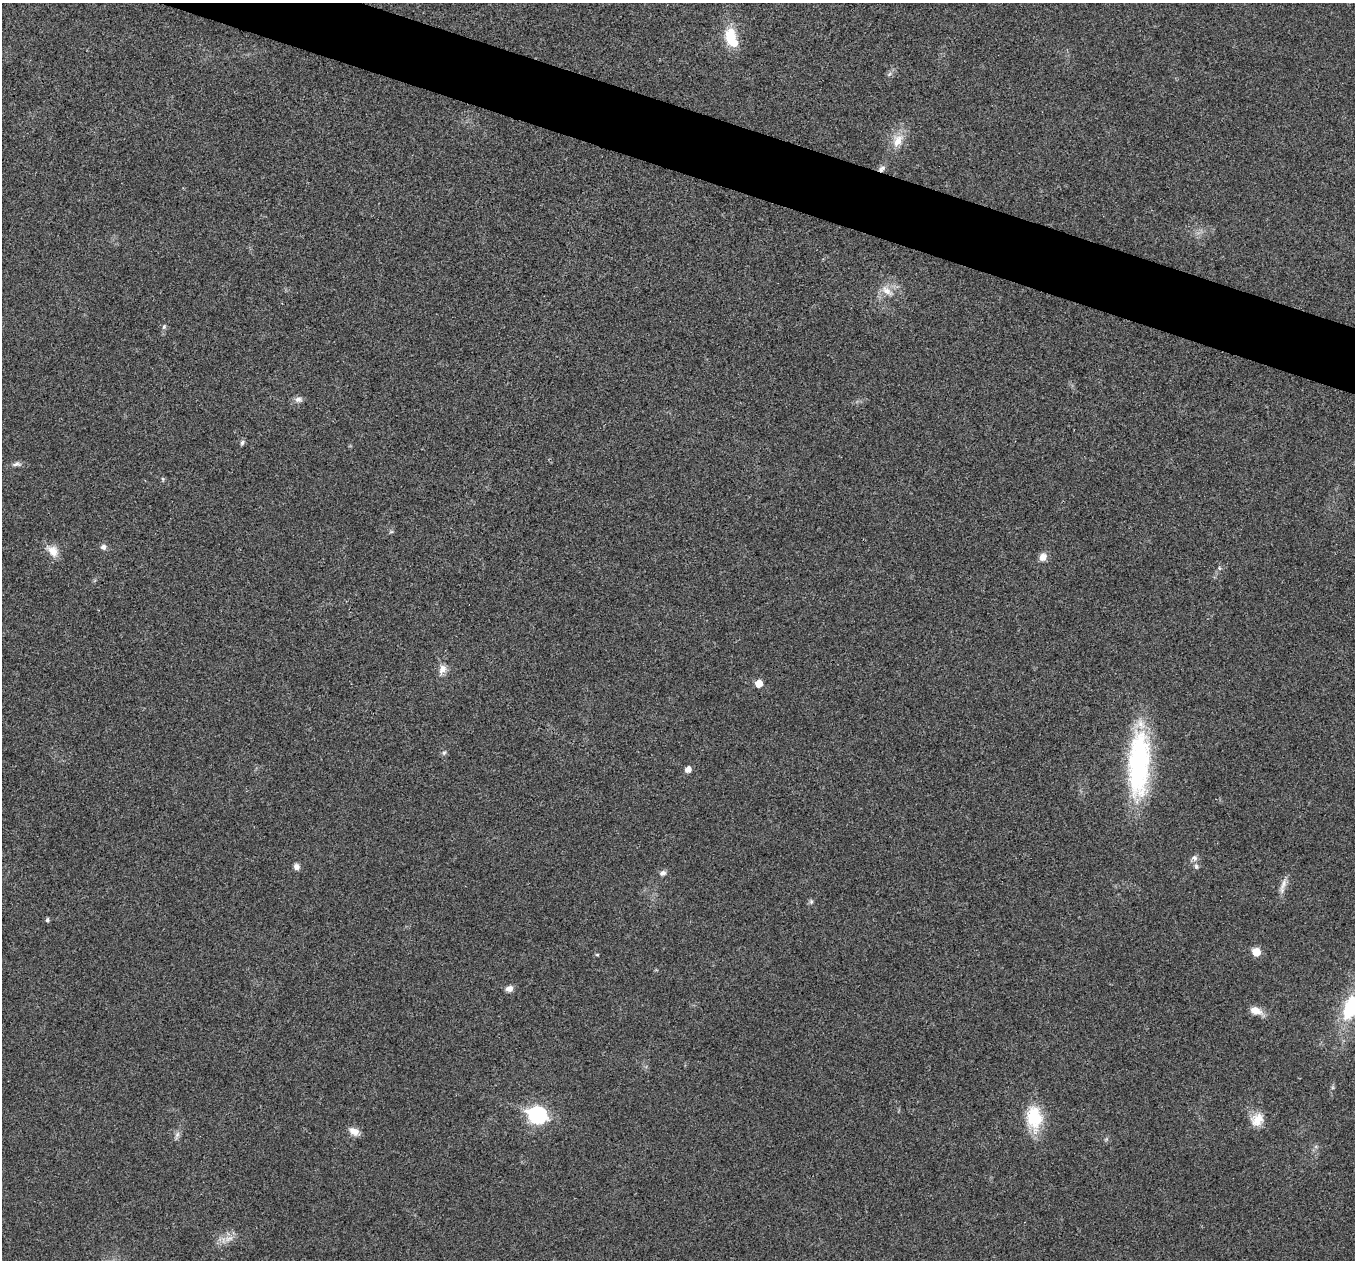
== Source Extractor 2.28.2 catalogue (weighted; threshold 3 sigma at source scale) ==
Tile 11 of 4 x 4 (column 3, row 3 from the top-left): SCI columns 2708-4060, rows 1395-2652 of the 5418 x 5433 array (HDU 1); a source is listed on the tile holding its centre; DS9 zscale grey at full resolution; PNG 1357 x 1262 px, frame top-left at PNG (2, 3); no overlay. Shown black and unused: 4% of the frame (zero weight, under 3 of 4 exposures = <1% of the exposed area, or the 3 px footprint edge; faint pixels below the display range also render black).
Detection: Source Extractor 2.28.2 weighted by HDU 2 'WHT'; one run over the whole footprint, this tile lists its part. Background 0.0213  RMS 0.0052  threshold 0.0233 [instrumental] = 3 sigma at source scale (4.5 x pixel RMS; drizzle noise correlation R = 1.50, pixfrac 1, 0.05/0.05 arcsec/px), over >= 5 px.
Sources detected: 37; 1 too faint to see at this stretch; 1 inside a brighter object's white glare — not listed; the other 35 listed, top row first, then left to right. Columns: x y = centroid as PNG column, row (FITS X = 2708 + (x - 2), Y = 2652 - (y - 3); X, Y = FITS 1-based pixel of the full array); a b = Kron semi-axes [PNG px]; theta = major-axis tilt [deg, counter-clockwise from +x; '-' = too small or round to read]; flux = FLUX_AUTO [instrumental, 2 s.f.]
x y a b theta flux
731 38 26 14 -71 14
898 141 20 11 64 7
882 169 10 6 34 1.8
887 291 16 9 -40 4.4
164 327 6 5 - 0.88
298 399 10 7 5 2
242 443 7 5 60 1.2
16 464 11 6 5 1.7
163 479 6 3 -71 0.59
103 547 8 7 - 1.7
53 551 16 12 -52 5.5
1043 557 9 8 - 3.5
1219 568 6 3 -71 0.62
442 669 13 9 65 3.7
759 683 6 5 - 6.5
444 753 6 5 - 0.91
1139 764 75 23 87 76
688 769 5 5 - 3.6
1194 858 8 7 - 1.7
1196 866 8 5 -75 1.3
296 867 7 6 - 2.2
663 873 8 6 21 1.8
1283 884 18 5 74 3
811 902 6 5 - 0.94
47 920 5 4 - 0.97
1256 952 6 6 - 10
597 955 5 3 - 0.52
509 988 8 6 21 2.7
1351 1007 33 17 65 27
1255 1010 15 9 -16 5.1
537 1115 9 8 - 130
1033 1117 34 16 87 18
1257 1120 18 14 53 7.1
354 1131 14 8 -29 3.8
177 1135 7 5 46 1.4
Overlapping masked pixels (flux is a lower limit): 1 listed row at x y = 882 169
Isophote crosses this tile's border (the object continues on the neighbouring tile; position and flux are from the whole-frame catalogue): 1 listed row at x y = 1351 1007